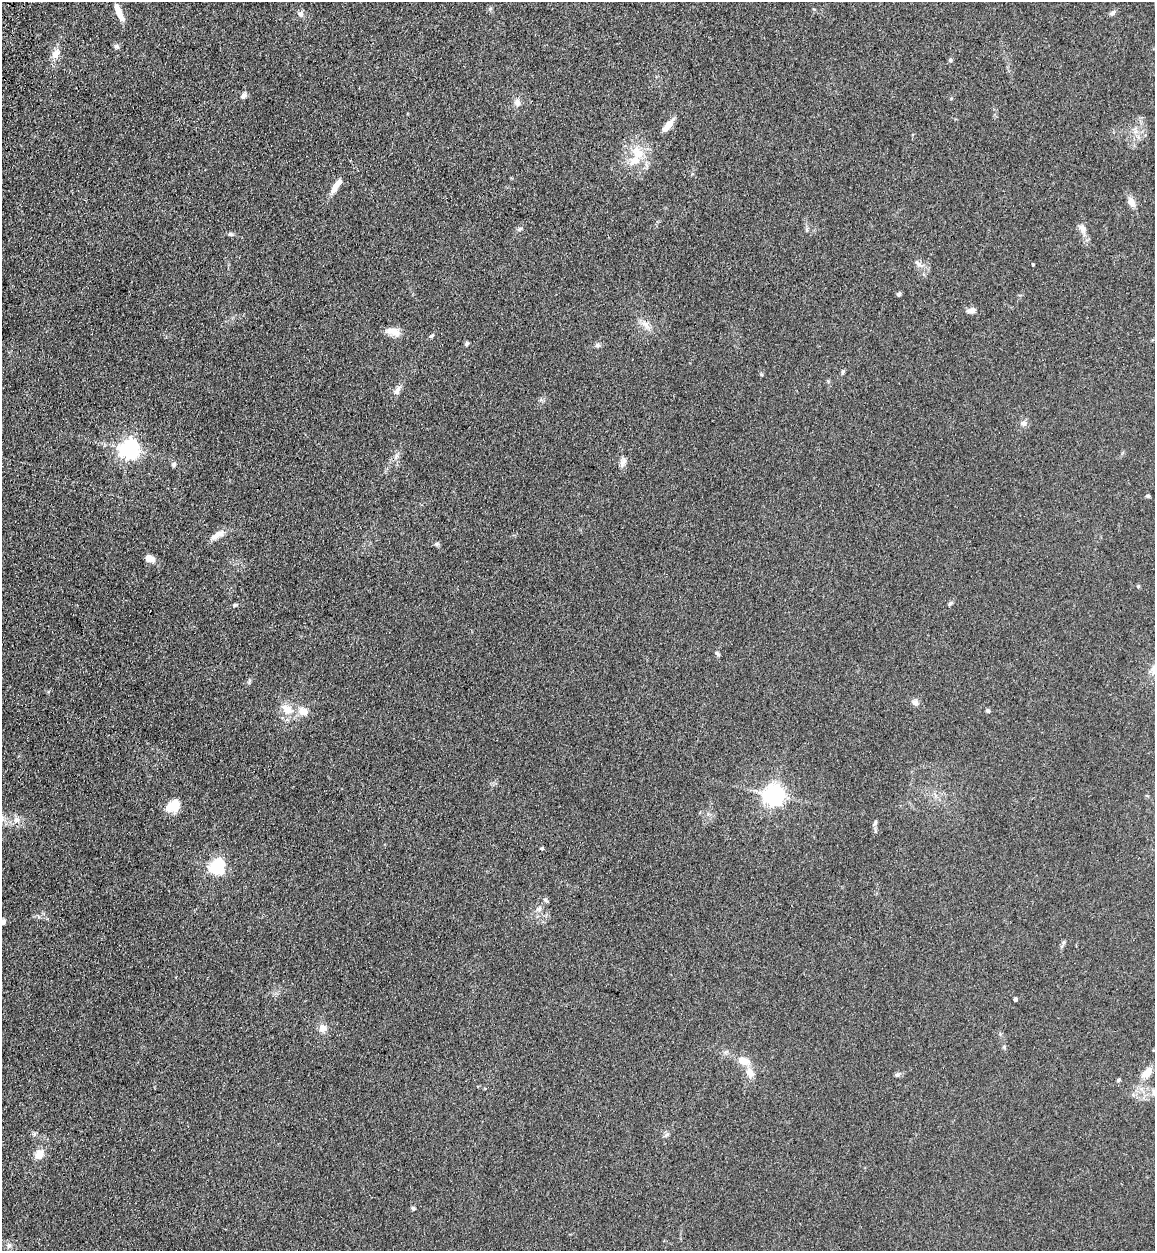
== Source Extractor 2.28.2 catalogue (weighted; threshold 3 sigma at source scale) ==
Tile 11 of 4 x 4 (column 3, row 3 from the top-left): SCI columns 2665-3817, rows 1285-2533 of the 5209 x 5064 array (HDU 1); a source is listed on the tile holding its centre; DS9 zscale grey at full resolution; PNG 1157 x 1253 px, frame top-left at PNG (2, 2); no overlay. Shown black and unused: <1% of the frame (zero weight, under 3 of 4 exposures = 6% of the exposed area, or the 3 px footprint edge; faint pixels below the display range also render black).
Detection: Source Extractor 2.28.2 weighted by HDU 2 'WHT'; one run over the whole footprint, this tile lists its part. Background 0.135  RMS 0.0077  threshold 0.0348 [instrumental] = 3 sigma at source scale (4.5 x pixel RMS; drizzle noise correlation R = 1.50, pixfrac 1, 0.05/0.05 arcsec/px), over >= 5 px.
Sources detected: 66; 1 inside a brighter listed object's ellipse — not listed separately; the other 65 listed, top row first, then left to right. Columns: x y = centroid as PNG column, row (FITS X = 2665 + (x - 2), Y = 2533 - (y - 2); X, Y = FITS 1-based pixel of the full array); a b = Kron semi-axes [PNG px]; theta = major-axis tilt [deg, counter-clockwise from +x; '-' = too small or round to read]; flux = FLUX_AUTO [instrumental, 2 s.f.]
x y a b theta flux
119 12 24 7 -66 8.9
1113 13 7 5 17 1.9
301 14 8 7 - 2.6
117 47 7 6 - 1.7
56 54 14 9 52 5.9
950 60 5 5 - 1.6
244 96 8 6 44 2.7
517 102 10 9 - 3.5
668 125 18 6 49 7
638 153 21 15 -60 17
336 186 22 6 57 7.4
1131 202 12 8 -63 5.3
1082 228 12 8 -57 4.1
520 229 6 5 - 1.4
230 234 7 5 -16 1.6
918 264 18 5 -43 3.5
1033 265 3 2 - 0.77
899 294 5 4 - 1.9
971 310 12 6 8 3.7
645 324 12 6 -51 4.3
394 332 20 9 -19 7.1
432 335 7 4 28 1.3
466 344 6 5 - 1.3
597 345 6 5 - 1.6
843 372 6 4 69 1.3
397 390 14 7 70 3.7
1023 423 9 7 4 2.9
129 449 7 7 - 370
396 456 7 4 72 1.8
174 464 6 5 - 2.1
622 464 12 6 90 3.4
1148 496 6 4 -12 1
217 535 22 8 30 6.5
437 544 7 5 -42 1.4
150 558 11 7 -26 5.6
1138 586 5 4 - 0.85
950 603 7 5 28 1.3
235 605 6 4 -18 0.93
717 654 8 4 -43 1.4
915 702 8 7 - 2.9
287 709 19 12 -39 11
303 711 14 11 -15 7.7
988 711 6 5 - 1.4
774 795 7 7 - 440
174 805 15 11 34 18
16 820 10 8 62 4.4
875 822 8 4 82 1.5
542 848 5 4 - 0.91
217 867 7 6 - 170
546 900 8 4 -55 1.3
539 908 9 3 45 1.8
3 922 7 5 63 3.2
1015 999 4 3 - 1.9
322 1028 11 10 - 5.1
1004 1047 5 5 - 0.97
743 1061 14 9 -22 8.5
750 1072 13 9 -68 6.9
1147 1073 15 9 44 8
897 1075 8 5 14 1.6
1118 1080 5 4 - 1.1
1154 1092 12 6 -61 3.1
34 1134 6 5 - 1.4
39 1154 13 11 60 7
413 1208 6 5 - 1.2
9 1245 8 6 74 2.2
Isophote crosses this tile's border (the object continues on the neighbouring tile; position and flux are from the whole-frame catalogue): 2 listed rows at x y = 3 922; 1154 1092